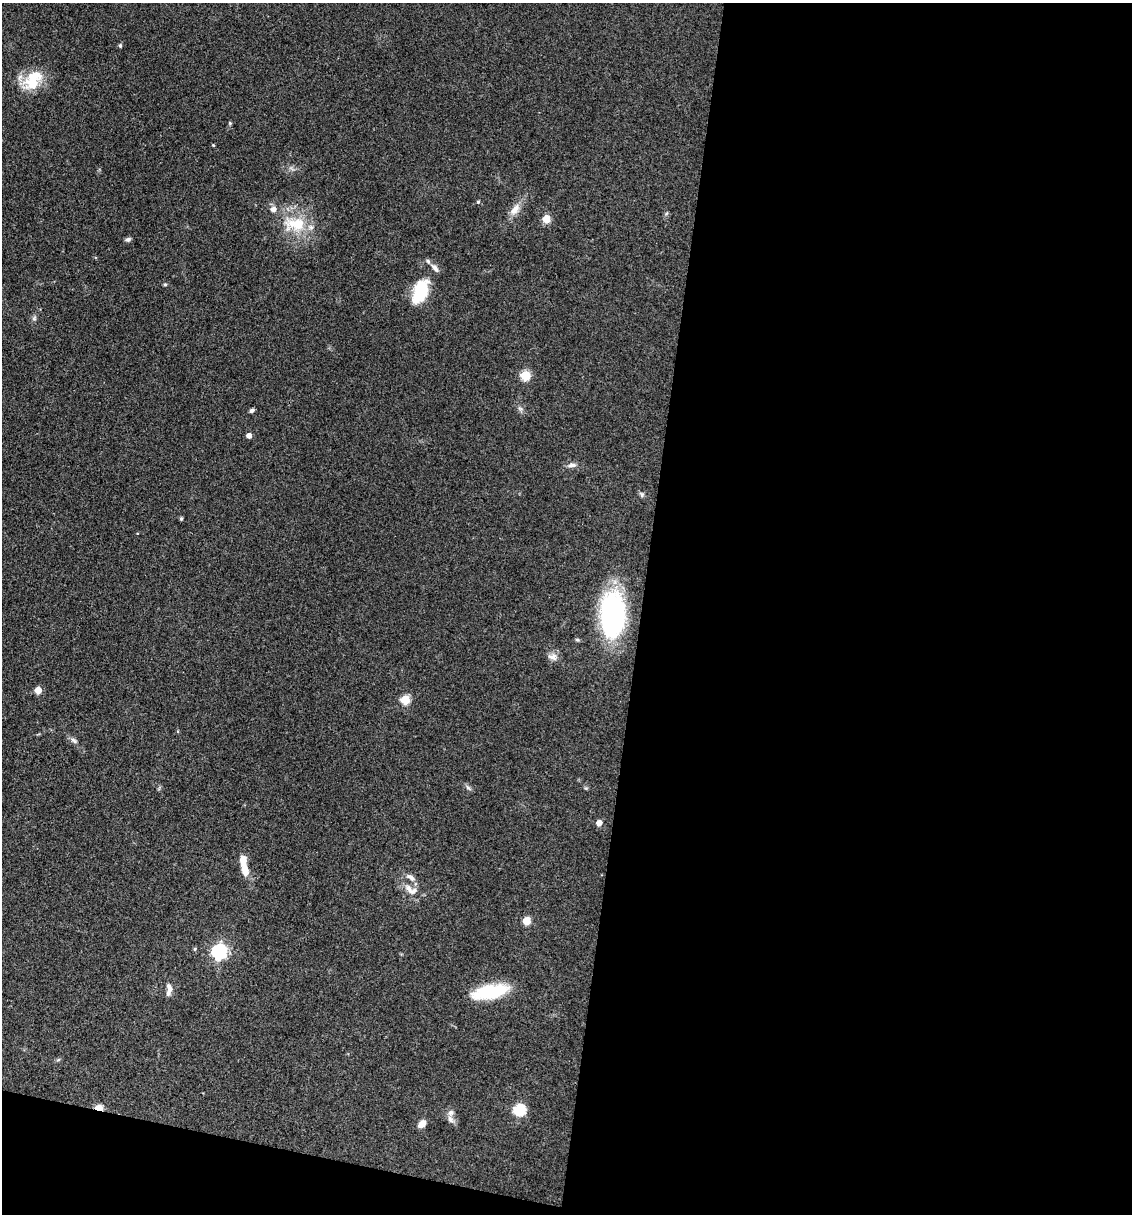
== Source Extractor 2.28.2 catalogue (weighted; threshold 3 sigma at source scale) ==
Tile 16 of 4 x 4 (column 4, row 4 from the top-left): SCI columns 3625-4754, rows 2-1213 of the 4873 x 4848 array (HDU 1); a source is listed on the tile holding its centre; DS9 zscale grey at full resolution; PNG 1134 x 1216 px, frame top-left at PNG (2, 3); no overlay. Shown black and unused: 46% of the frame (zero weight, under 3 of 4 exposures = <1% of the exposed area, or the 3 px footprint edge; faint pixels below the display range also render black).
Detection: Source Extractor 2.28.2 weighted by HDU 2 'WHT'; one run over the whole footprint, this tile lists its part. Background 0.149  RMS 0.0071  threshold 0.032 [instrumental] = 3 sigma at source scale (4.5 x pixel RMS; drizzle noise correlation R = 1.50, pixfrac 1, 0.05/0.05 arcsec/px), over >= 5 px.
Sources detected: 46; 7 inside a brighter listed object's ellipse — not listed separately; the other 39 listed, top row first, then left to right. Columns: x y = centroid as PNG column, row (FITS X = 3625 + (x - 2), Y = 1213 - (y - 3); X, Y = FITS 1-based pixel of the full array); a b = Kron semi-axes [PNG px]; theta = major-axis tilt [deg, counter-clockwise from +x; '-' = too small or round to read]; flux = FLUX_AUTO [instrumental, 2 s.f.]
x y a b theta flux
120 45 5 4 - 1.3
32 82 28 20 20 20
230 123 5 4 - 0.81
213 145 3 3 - 0.66
478 202 4 4 - 0.95
515 210 17 9 56 6.6
667 213 6 3 69 0.93
546 219 5 5 - 18
295 224 36 20 0 29
128 239 7 5 15 1.8
435 268 13 6 -48 3.4
165 284 5 4 - 1
420 292 26 13 65 32
34 318 7 6 - 1.5
525 375 5 5 - 39
252 410 6 4 33 1.7
249 436 5 5 - 3.6
572 465 12 6 2 2.9
642 494 8 6 -57 1.6
181 519 5 4 - 0.96
613 614 37 20 89 150
553 657 13 9 -13 4.2
38 690 5 5 - 11
405 700 5 5 - 33
74 741 11 5 -37 2.3
468 788 10 4 -42 1.6
599 823 5 5 - 5.7
245 870 16 8 -80 8.3
411 877 13 7 -38 3.6
408 888 10 8 -48 4.2
526 921 5 5 - 20
195 949 5 4 - 0.91
219 952 7 6 - 160
169 987 13 6 -75 3.4
491 992 37 13 11 39
99 1108 6 4 -10 24
519 1110 6 6 - 67
450 1119 11 7 -58 3.1
422 1124 9 6 45 5.2
Overlapping masked pixels (flux is a lower limit): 1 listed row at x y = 99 1108